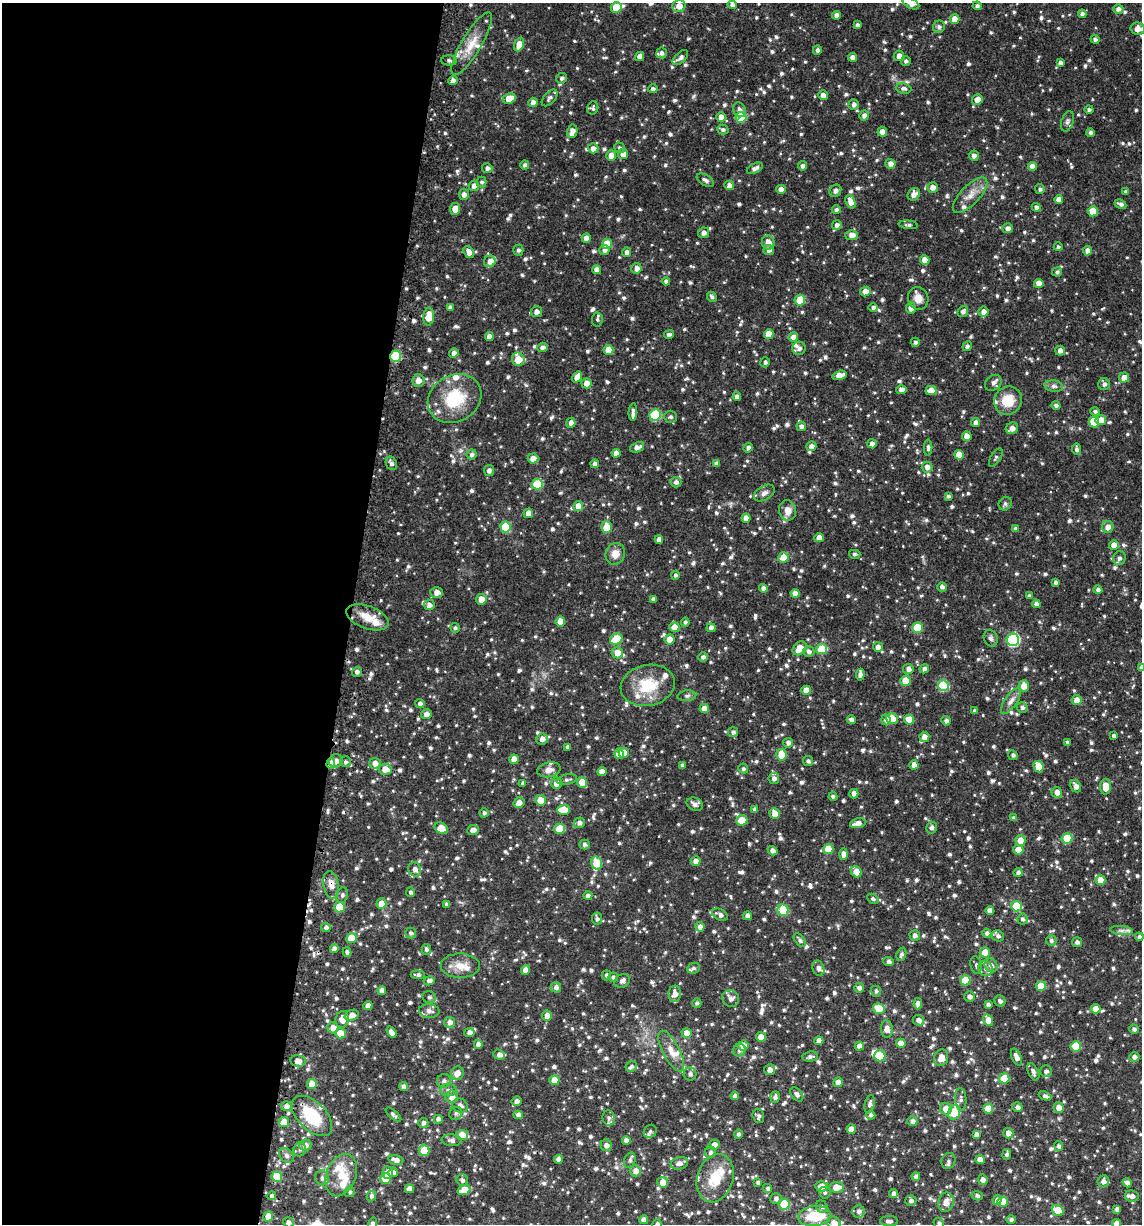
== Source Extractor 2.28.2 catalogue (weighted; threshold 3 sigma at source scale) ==
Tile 5 of 4 x 4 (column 1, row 2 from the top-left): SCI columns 145-1284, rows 2455-3676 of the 4968 x 4905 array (HDU 1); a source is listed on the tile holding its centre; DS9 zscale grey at full resolution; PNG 1144 x 1226 px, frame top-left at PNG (2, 3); each listed source drawn as its Kron ellipse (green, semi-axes under 4 px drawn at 4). Shown black and unused: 31% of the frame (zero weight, under 3 of 4 exposures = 3% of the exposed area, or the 3 px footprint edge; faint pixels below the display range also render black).
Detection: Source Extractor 2.28.2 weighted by HDU 2 'WHT'; one run over the whole footprint, this tile lists its part. Background 0.0628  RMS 0.0083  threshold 0.0371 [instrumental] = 3 sigma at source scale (4.5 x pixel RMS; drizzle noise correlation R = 1.50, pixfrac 1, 0.05/0.05 arcsec/px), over >= 5 px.
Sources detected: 1228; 1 inside a brighter object's white glare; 3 cosmic-ray / hot-pixel residue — neither listed nor drawn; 49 inside a brighter listed object's ellipse — not listed separately; of the other 1175, all 500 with FLUX_AUTO >= 1.9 (the completeness limit of this list) listed and drawn (675 fainter detections not listed), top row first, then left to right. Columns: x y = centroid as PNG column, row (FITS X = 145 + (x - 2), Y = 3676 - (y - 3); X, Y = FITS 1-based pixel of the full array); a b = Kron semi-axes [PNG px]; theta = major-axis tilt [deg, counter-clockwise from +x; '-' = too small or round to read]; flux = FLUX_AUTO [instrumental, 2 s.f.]
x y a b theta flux
911 3 9 5 -27 4.9
732 5 4 4 - 2.5
679 6 6 6 - 7.4
977 6 4 4 - 2
616 7 5 5 - 16
1118 9 5 5 - 3.6
1082 14 4 4 - 3.2
836 15 4 4 - 4.3
955 19 5 5 - 8.8
858 25 4 4 - 2.4
939 27 6 6 - 2.6
1138 29 7 6 - 7
1095 39 4 4 - 2.3
472 44 36 10 59 16
519 44 7 4 68 9.6
817 50 4 4 - 2.6
661 53 5 5 - 2.7
899 56 5 5 - 5.9
640 57 5 4 - 4.7
852 57 4 4 - 4.9
680 58 9 5 43 2.9
449 60 8 5 -2 2.3
906 61 5 4 - 2.1
1060 63 4 4 - 2.5
562 78 5 5 - 2.4
453 81 5 4 - 3.9
653 89 5 4 - 2.3
903 89 8 5 -7 2.7
823 95 5 4 - 4.4
550 98 10 5 47 2.3
509 99 7 5 24 12
977 100 5 5 - 6.4
533 102 5 4 - 4.6
854 104 5 5 - 2.7
593 108 6 5 - 1.9
1089 109 4 4 - 1.9
739 110 7 6 - 3.2
864 115 5 4 - 3.5
721 117 5 5 - 5.5
741 117 5 5 - 30
1067 121 10 6 72 2.3
723 129 5 5 - 2.2
572 131 7 5 78 5.3
882 132 5 5 - 5.3
1090 133 4 4 - 2.3
593 148 5 5 - 4.2
619 148 5 5 - 2.1
623 154 5 5 - 7
611 156 5 5 - 7.3
974 156 5 5 - 3.7
890 164 5 5 - 4.3
525 165 4 4 - 2.3
803 166 4 4 - 2.5
1032 166 4 4 - 5.9
487 168 5 5 - 3.1
755 168 8 5 26 3.3
705 180 9 5 -30 3.2
482 182 5 5 - 1.9
729 185 5 4 - 4.6
474 186 5 5 - 4
932 187 5 5 - 5.5
781 189 5 4 - 4.5
1040 189 5 4 - 2
835 191 7 5 51 3.1
1126 192 4 3 - 2.5
464 194 5 5 - 3.8
914 194 7 5 47 5.1
970 195 23 9 46 9.7
1059 199 4 4 - 4.8
850 202 7 4 -67 6.7
1120 204 6 4 -28 2.8
1036 207 4 4 - 3.3
455 209 6 5 - 9
836 210 4 4 - 2.3
1093 211 5 5 - 16
837 225 5 5 - 3.2
908 225 10 4 -7 2
1008 228 5 5 - 3.5
703 233 5 5 - 3.6
852 235 6 5 - 5.7
586 238 4 4 - 5.8
768 242 7 6 - 7.5
607 244 5 5 - 16
1058 247 4 4 - 1.9
518 250 5 5 - 2
604 250 5 5 - 2.8
769 250 5 5 - 3.5
1087 251 4 4 - 4.7
469 252 6 4 -56 5.4
627 252 5 4 - 3.7
925 260 5 5 - 7.1
490 261 6 5 - 5.1
636 268 5 5 - 4.4
597 270 4 4 - 5.7
1057 272 5 4 - 1.9
666 281 4 4 - 2.6
1039 283 5 4 - 6.8
865 291 5 4 - 6.6
712 297 5 4 - 2.1
918 298 11 10 - 6.9
800 300 5 5 - 17
873 307 4 4 - 2.6
450 308 4 4 - 3.2
911 308 5 5 - 4.1
536 312 5 5 - 4.2
963 312 6 5 - 2.6
983 312 5 5 - 5
429 317 9 5 85 14
597 319 7 5 84 1.9
769 334 5 5 - 13
669 335 5 4 - 2.9
489 337 4 4 - 6
793 337 5 5 - 5.6
915 342 4 4 - 2.4
967 346 5 4 - 1.9
543 347 5 4 - 2.8
799 348 6 6 - 3.9
609 350 5 5 - 11
1060 351 5 4 - 3
454 353 4 4 - 3.8
395 356 6 5 - 44
518 359 7 6 - 18
765 362 5 4 - 2.1
839 375 7 4 15 8.3
577 377 6 4 56 7.2
1124 378 5 5 - 7.2
418 380 6 6 - 6.3
587 383 5 5 - 7.2
993 383 9 7 38 2.9
1104 384 6 6 - 2.5
1054 386 9 5 -7 2.7
901 390 5 4 - 4.6
931 390 5 4 - 10
737 397 4 4 - 3.2
455 398 28 23 31 40
1008 401 14 13 - 18
1056 405 4 4 - 2.2
1095 411 4 4 - 1.9
633 412 9 3 86 3.6
655 415 6 5 - 45
670 417 6 6 - 2.1
1101 420 5 5 - 9.4
1094 422 5 5 - 20
571 423 5 4 - 3.9
976 423 4 4 - 4.3
801 426 5 4 - 3.2
1012 428 6 5 - 5.1
967 436 4 4 - 6.7
872 444 4 4 - 3.7
811 446 5 5 - 4.7
637 447 7 5 22 4.2
748 448 5 4 - 3
928 448 8 4 -90 2.2
1076 449 5 4 - 2.2
616 453 4 4 - 6.4
472 454 5 5 - 2.3
959 455 5 4 - 10
533 458 5 5 - 7
996 458 10 5 59 1.9
391 463 7 5 -65 2.6
595 464 4 4 - 3.9
717 464 4 4 - 2.9
927 467 5 5 - 4.2
489 471 5 5 - 2.9
676 482 5 5 - 3.1
537 484 5 5 - 31
764 493 11 7 31 3.7
948 496 4 3 - 2
1005 504 7 6 - 2.2
578 506 5 5 - 9.6
788 510 10 8 -79 7.4
528 513 5 4 - 5.6
746 518 4 4 - 6.1
505 527 5 5 - 26
606 527 6 5 - 12
1108 527 6 5 - 5.5
1015 528 4 4 - 2.4
819 538 4 4 - 7.2
659 539 4 4 - 4.3
1114 545 5 4 - 6.7
615 554 11 9 66 8
855 554 6 4 -13 1.9
783 557 5 5 - 13
1119 558 7 6 - 2.2
675 575 4 4 - 2.1
1056 582 4 4 - 2.5
942 587 5 4 - 2.9
763 588 4 4 - 4.4
1098 590 4 4 - 2.6
437 593 6 5 - 5.9
795 593 4 4 - 6.4
1029 596 4 3 - 2.1
481 599 5 5 - 8.7
653 599 4 4 - 2.3
1036 604 4 4 - 4.6
429 605 5 5 - 3.8
368 617 22 11 -20 15
560 621 5 5 - 11
685 622 4 4 - 2
674 627 5 5 - 8.9
455 628 5 4 - 2.1
711 628 4 4 - 4.2
917 628 5 5 - 24
991 638 8 7 - 2.3
616 639 6 5 - 26
670 639 5 5 - 7.2
1013 640 6 6 - 86
878 647 5 4 - 4.4
800 648 8 6 44 12
822 649 5 5 - 31
809 651 6 5 - 3
617 653 5 5 - 9.6
703 657 4 4 - 2.6
1141 668 4 4 - 2.7
908 669 5 5 - 3.9
924 669 5 4 - 3.1
357 672 5 4 - 2.9
860 675 6 4 83 3.5
905 681 5 5 - 14
648 685 27 20 12 30
943 686 5 5 - 45
1024 686 6 5 - 8.1
806 690 4 4 - 10
687 696 9 5 5 2
1077 700 5 5 - 6.7
1011 701 15 6 55 4.8
420 704 4 4 - 2.9
704 708 5 4 - 5.8
1022 708 5 5 - 2.6
975 711 4 4 - 1.9
426 714 5 5 - 4.7
892 719 6 5 - 16
851 720 4 4 - 3.2
886 720 5 4 - 3.1
909 720 5 5 - 14
946 721 5 4 - 2.5
733 732 5 5 - 2.6
1114 736 4 3 - 2.3
924 737 5 5 - 5.9
542 739 6 5 - 4.5
1067 742 4 4 - 2.1
788 743 5 5 - 3.4
567 747 4 3 - 2.4
624 753 5 5 - 8.7
619 754 5 4 - 11
781 755 6 5 - 15
1013 755 5 4 - 2
514 759 5 4 - 8.5
336 761 7 6 - 5.1
808 761 5 5 - 2.2
345 762 5 5 - 2.2
375 763 5 5 - 5.6
331 764 5 4 - 8.8
682 765 4 3 - 2.5
914 765 4 4 - 6.2
1038 767 6 5 - 12
385 769 6 5 - 8.6
743 769 5 5 - 1.9
549 770 12 7 11 5.7
602 772 5 4 - 5.9
774 778 5 5 - 3.7
567 780 10 5 11 2.2
582 782 5 5 - 13
523 783 4 3 - 2
557 783 6 5 - 7.4
1076 786 6 5 - 4.6
1105 787 8 5 88 10
1057 792 5 5 - 5.1
854 794 4 4 - 4.5
833 796 4 4 - 2.2
541 800 5 5 - 10
519 803 5 5 - 5.5
695 804 8 6 -24 3.5
755 809 4 4 - 2.8
564 810 6 5 - 16
484 813 4 4 - 2.1
775 814 5 5 - 8
1014 818 4 4 - 2.1
742 820 5 5 - 13
579 823 5 5 - 3.3
858 823 8 4 13 5.7
441 828 7 5 -32 12
931 828 6 5 - 2.6
560 829 5 5 - 24
473 830 6 5 - 4.4
1067 838 5 5 - 22
1020 840 5 5 - 8.3
584 844 5 5 - 2.3
828 849 5 5 - 18
1018 850 5 5 - 11
772 851 5 4 - 3.9
843 854 5 4 - 4.7
696 861 5 5 - 5.1
597 863 6 5 - 19
415 869 7 6 - 4.2
856 872 6 5 - 14
1018 873 4 4 - 2.8
1100 880 5 5 - 12
331 885 14 7 -80 6.6
410 892 5 4 - 2
342 895 8 5 73 2.3
588 896 4 4 - 3.3
873 899 6 4 -29 1.9
381 904 5 5 - 8.8
447 904 4 4 - 2.6
1016 906 5 5 - 25
339 907 5 5 - 21
783 910 6 5 - 28
990 910 4 4 - 4
720 915 8 5 -29 3.4
747 916 4 4 - 3.9
597 919 6 5 - 2.4
1022 919 5 5 - 2.3
326 927 4 4 - 2.9
700 927 5 4 - 4.2
1121 930 11 4 -4 2.8
411 933 5 5 - 2.3
987 933 5 4 - 2.5
915 935 5 5 - 2.6
998 936 6 5 - 2.7
1139 937 4 4 - 2.4
351 938 5 5 - 14
800 940 7 5 -51 2.4
1051 940 5 5 - 2.1
1077 942 5 5 - 2.5
334 949 4 4 - 3.9
426 949 5 5 - 2.1
347 952 5 4 - 2.3
985 952 5 5 - 10
901 954 7 4 71 2.3
888 962 5 4 - 2.3
976 965 8 5 -79 2.2
991 965 7 6 - 3.7
460 966 19 12 0 11
693 968 6 5 - 2.2
818 968 8 5 -72 3.5
985 969 8 7 - 3.2
526 970 4 4 - 6.7
418 975 7 4 -5 2.2
606 975 5 4 - 2.1
613 977 5 4 - 2.2
965 980 5 5 - 19
429 981 5 4 - 2.8
622 981 8 6 32 3.6
1041 986 5 5 - 16
556 987 5 5 - 3.4
859 988 5 5 - 3.1
382 991 4 4 - 5.2
876 991 5 5 - 2.2
675 994 8 6 88 5.2
429 997 7 6 - 2.1
970 997 5 5 - 3.4
731 998 9 8 - 4.3
1000 1001 6 5 - 2.8
697 1003 4 4 - 2
918 1004 6 4 85 4.2
988 1004 4 4 - 2.1
368 1006 4 4 - 5.6
879 1008 6 5 - 16
1096 1009 5 4 - 7.5
429 1011 10 6 -6 3.8
352 1015 7 5 23 5
547 1016 5 5 - 6.8
342 1019 8 6 83 6.2
918 1020 6 5 - 3.8
988 1020 6 4 -60 9.1
449 1022 5 5 - 4.4
333 1028 5 5 - 6.3
887 1029 9 6 -85 4.9
1134 1029 5 4 - 2.9
391 1032 6 4 -58 4.6
469 1032 5 4 - 3.3
340 1033 5 5 - 11
687 1033 5 5 - 7.4
761 1037 5 5 - 6.9
819 1041 4 4 - 5.2
901 1043 5 4 - 8.1
478 1044 4 4 - 3.2
743 1046 5 5 - 8.9
859 1046 5 4 - 5.3
1076 1046 5 5 - 24
739 1050 6 6 - 2.5
671 1051 22 8 -62 9.4
499 1055 6 5 - 3.9
880 1056 5 5 - 16
810 1057 8 5 6 2.2
1016 1057 9 5 -67 4.4
1134 1057 5 5 - 3.2
941 1058 8 7 - 7.6
298 1061 7 6 - 5.7
631 1067 6 5 - 2.2
770 1070 5 5 - 5
1046 1071 6 5 - 2.9
1033 1072 9 5 -64 2.8
457 1073 7 6 - 6.3
690 1074 6 6 - 2.9
1004 1078 5 5 - 20
554 1080 5 5 - 11
444 1081 7 6 - 3
838 1082 4 4 - 6.7
312 1084 5 5 - 15
404 1087 4 4 - 3.7
448 1090 8 6 2 2.6
797 1094 8 5 -50 2.7
735 1096 4 4 - 2.9
1045 1096 6 4 -23 2.5
452 1097 6 6 - 5.2
775 1097 6 4 84 2.6
961 1099 11 5 -86 2.7
517 1101 5 5 - 3.1
870 1104 9 5 78 2.7
286 1106 5 5 - 4.2
460 1106 8 7 - 3.9
1017 1107 5 5 - 2.6
1058 1107 5 5 - 6
946 1109 6 5 - 8.4
988 1109 5 5 - 13
954 1112 7 5 72 38
456 1113 7 6 - 2
393 1115 9 4 -40 2.1
518 1115 4 4 - 4.5
871 1115 4 4 - 2.3
312 1116 25 14 -45 35
758 1116 7 5 -72 2.5
609 1118 7 6 - 2.4
438 1119 5 5 - 2.7
912 1121 5 4 - 3.5
284 1122 5 5 - 10
423 1123 5 5 - 3.3
851 1129 4 4 - 7.7
650 1131 7 6 - 2.1
1008 1133 5 5 - 5.6
738 1134 4 4 - 2.1
976 1134 4 4 - 3.4
462 1135 6 5 - 13
452 1140 10 6 -4 3.3
626 1140 4 4 - 3.6
305 1145 6 5 - 4.7
606 1145 6 5 - 3.6
714 1145 6 5 - 5.5
1059 1146 5 4 - 2.5
300 1149 7 6 - 2.9
424 1150 6 5 - 19
710 1152 6 5 - 2.4
1007 1154 5 4 - 2.3
286 1156 8 6 -48 3.1
558 1159 4 4 - 3.9
396 1160 7 5 -16 4.7
630 1160 8 5 72 2.6
980 1160 5 4 - 6
948 1161 8 7 - 2.8
679 1163 9 6 15 3.8
635 1171 5 5 - 5.6
387 1172 6 5 - 5.3
393 1173 5 4 - 3.3
341 1175 22 14 68 16
916 1176 4 4 - 2.9
277 1177 5 5 - 26
322 1178 7 7 - 3.1
715 1178 24 18 72 23
386 1179 5 5 - 17
462 1180 6 5 - 2.4
983 1180 5 5 - 3.7
1103 1181 6 5 - 3.6
663 1182 5 5 - 9
758 1183 4 4 - 2
1127 1183 5 4 - 3.8
821 1186 6 5 - 6.5
836 1187 7 5 3 10
768 1188 5 4 - 1.9
409 1189 4 4 - 5.7
464 1190 7 5 22 13
350 1192 5 5 - 1.9
825 1193 6 5 - 2
894 1194 4 4 - 3.7
272 1196 4 4 - 2.2
371 1196 5 4 - 2.4
977 1196 5 4 - 2.4
1132 1196 7 5 -10 4.2
776 1199 6 5 - 2.3
997 1200 5 4 - 4.6
911 1201 5 5 - 2.7
946 1202 10 7 81 6.3
1003 1202 5 5 - 13
784 1204 5 5 - 30
822 1207 6 5 - 2.2
1117 1209 4 4 - 2.5
1058 1210 6 5 - 17
858 1211 6 6 - 2.6
268 1216 5 4 - 11
814 1216 17 10 6 24
644 1220 4 4 - 4.2
1011 1220 4 4 - 2.1
889 1221 9 5 -2 2.8
288 1222 5 5 - 3.5
372 1223 6 4 71 2.1
834 1223 7 6 - 5.5
939 1223 5 5 - 2.1
1116 1223 4 4 - 5.2
657 1224 5 5 - 2.9
Overlapping masked pixels (flux is a lower limit): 4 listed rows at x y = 395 356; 368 617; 331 764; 331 885
Isophote crosses this tile's border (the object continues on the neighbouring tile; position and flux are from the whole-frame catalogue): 8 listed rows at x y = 911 3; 1138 29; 1141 668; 372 1223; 834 1223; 939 1223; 1116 1223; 657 1224